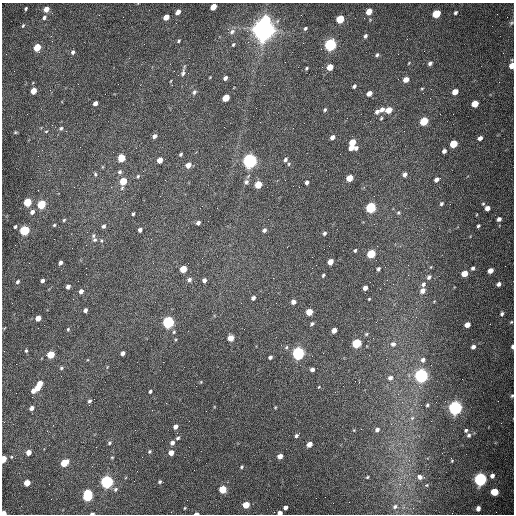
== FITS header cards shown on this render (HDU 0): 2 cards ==
NAXIS1  =                  512 /fastest changing axis
NAXIS2  =                  512 /next to fastest changing axis

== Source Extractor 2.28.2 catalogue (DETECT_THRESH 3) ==
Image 512 x 512 px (HDU 0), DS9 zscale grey, 1 PNG px = 1 image px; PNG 516 x 516 px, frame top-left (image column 1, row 512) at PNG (2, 3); no overlay
Background 1560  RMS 24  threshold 71.7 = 3 sigma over >= 5 px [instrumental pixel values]
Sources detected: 206; all 206 listed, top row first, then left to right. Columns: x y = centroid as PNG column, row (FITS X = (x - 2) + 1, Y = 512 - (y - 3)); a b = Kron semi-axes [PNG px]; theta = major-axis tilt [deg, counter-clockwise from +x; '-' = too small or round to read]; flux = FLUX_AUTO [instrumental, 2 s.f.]
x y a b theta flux
213 7 5 4 - 2.5e+04
26 8 3 3 - 1.9e+03
46 9 5 4 - 1.2e+04
369 11 5 4 - 2.2e+04
178 12 5 4 - 1.0e+04
455 13 4 3 - 2.8e+03
436 14 5 5 - 6.1e+04
166 17 5 4 - 1.5e+04
44 18 6 5 - 3.8e+03
266 19 6 5 - 5.7e+04
340 19 5 4 - 6.7e+04
511 23 5 5 - 2.4e+03
23 26 5 4 - 1.7e+03
305 28 4 3 - 2.4e+03
264 30 8 7 - 2.2e+06
232 32 8 6 42 5.8e+03
51 36 3 2 - 1.7e+03
365 36 4 3 - 3.8e+03
179 41 4 3 - 1.8e+03
330 44 6 5 - 3.5e+05
233 45 5 3 - 1.9e+03
37 47 5 4 - 4.4e+04
73 52 5 4 - 4.0e+03
377 55 5 4 - 2.7e+03
430 63 5 4 - 4.1e+03
512 65 6 4 87 1.9e+04
330 67 5 4 - 2.2e+04
306 68 4 3 - 1.9e+03
183 73 11 5 75 4.7e+03
210 77 4 2 - 1.0e+03
225 78 4 4 - 4.6e+03
406 79 5 4 - 1.4e+04
354 86 4 3 - 2.9e+03
33 91 5 4 - 2.4e+04
194 92 6 4 61 3.7e+03
455 92 5 4 - 1.8e+04
369 93 5 4 - 1.2e+04
105 94 2 2 - 6.4e+02
226 98 5 4 - 3.4e+04
95 103 4 4 - 7.3e+03
475 104 5 4 - 2.6e+04
382 109 6 5 - 7.4e+03
325 110 4 4 - 2.6e+03
389 110 5 4 - 2.2e+04
377 112 6 5 - 4.6e+03
381 118 5 4 - 1.8e+03
424 121 5 5 - 6.6e+04
61 128 5 5 - 3.3e+03
293 128 2 2 - 7.0e+02
46 131 5 3 - 1.6e+03
15 132 5 4 - 1.7e+03
154 136 5 4 - 5.7e+03
332 137 5 4 - 6.1e+03
480 138 5 4 - 5.7e+03
352 142 5 4 - 2.6e+04
453 144 5 5 - 4.8e+04
351 147 5 4 - 1.3e+04
356 148 5 4 - 4.5e+03
444 151 4 4 - 5.0e+03
181 154 4 3 - 2.3e+03
121 158 5 5 - 4.5e+04
285 159 5 4 - 3.8e+03
160 160 5 4 - 1.5e+04
250 161 6 5 - 7.2e+05
289 164 5 4 - 2.2e+03
188 165 5 4 - 1.3e+04
120 172 6 5 - 3.6e+03
95 174 6 5 - 2.4e+03
405 174 5 4 - 5.1e+03
138 176 5 4 - 2.0e+03
349 178 5 4 - 2.8e+04
436 179 5 4 - 5.5e+03
123 181 6 4 73 4.2e+04
246 182 7 7 - 5.1e+03
307 183 5 4 - 3.9e+03
258 185 5 5 - 3.7e+04
299 187 2 2 - 9.0e+02
27 202 5 4 - 7.0e+04
41 204 5 5 - 8.2e+04
441 204 5 4 - 2.9e+03
483 204 4 4 - 1.8e+03
371 208 5 5 - 1.7e+05
487 208 4 4 - 8.8e+03
32 212 6 5 - 6.4e+03
398 213 6 5 - 2.4e+03
133 214 3 3 - 2.6e+03
499 219 5 4 - 4.8e+03
64 220 4 3 - 1.8e+03
198 223 4 3 - 5.2e+03
54 225 4 4 - 1.8e+03
103 226 5 4 - 3.9e+03
478 226 4 3 - 2.5e+03
15 227 3 3 - 2.5e+03
24 230 5 5 - 1.4e+05
140 230 4 3 - 5.6e+03
264 230 5 4 - 4.3e+03
324 233 4 4 - 3.1e+03
95 240 7 7 - 5.7e+03
355 250 3 3 - 2.4e+03
371 254 5 5 - 6.7e+04
330 262 5 4 - 1.6e+04
60 263 4 3 - 4.5e+03
473 268 4 4 - 3.3e+03
183 269 5 4 - 3.4e+04
378 269 4 3 - 2.9e+03
490 271 5 4 - 1.2e+04
464 274 5 4 - 1.9e+04
323 275 4 3 - 2.2e+03
429 277 6 5 - 3.9e+03
189 280 5 5 - 5.2e+03
204 280 4 4 - 6.3e+03
42 281 4 3 - 5.2e+03
18 282 5 4 - 3.0e+03
423 284 7 5 60 4.3e+03
499 284 5 4 - 5.4e+03
68 286 4 4 - 6.5e+03
365 288 4 4 - 6.7e+03
81 291 5 4 - 6.3e+03
422 291 6 5 - 7.8e+03
253 298 4 4 - 5.1e+03
369 299 3 2 - 1.3e+03
293 302 4 4 - 8.0e+03
276 303 2 2 - 9.4e+02
85 310 4 3 - 4.8e+03
309 312 5 4 - 3.1e+04
502 314 6 5 - 3.6e+03
38 318 5 4 - 1.4e+04
381 319 2 2 - 9.1e+02
168 322 5 5 - 3.5e+05
511 322 5 4 - 1.8e+03
312 324 5 3 - 2.5e+03
467 325 5 4 - 1.2e+04
4 328 4 3 - 1.2e+03
68 329 5 4 - 2.0e+03
334 330 5 4 - 1.0e+04
174 332 5 4 - 1.9e+03
366 334 5 4 - 2.1e+03
230 338 5 4 - 2.3e+04
357 343 5 5 - 1.1e+05
393 344 8 7 - 5.3e+03
473 347 4 4 - 5.7e+03
512 347 5 3 - 3.9e+03
26 351 4 4 - 2.2e+03
123 353 4 4 - 5.8e+03
298 353 5 5 - 4.3e+05
51 355 5 4 - 4.9e+04
270 357 4 3 - 3.6e+03
423 360 6 5 - 5.0e+03
61 368 6 4 17 2.5e+03
312 369 4 4 - 5.8e+03
421 376 6 5 - 5.7e+05
390 378 6 6 - 5.6e+03
201 382 5 3 - 1.2e+03
40 384 6 4 80 1.8e+04
319 387 3 3 - 1.1e+03
37 388 5 3 - 1.4e+04
33 391 5 4 - 9.2e+03
150 391 4 3 - 2.6e+03
512 396 5 4 - 2.1e+03
89 401 5 4 - 3.2e+03
427 405 4 3 - 2.3e+03
275 407 4 3 - 1.3e+03
32 408 5 4 - 5.9e+03
455 408 6 5 - 6.4e+05
412 418 6 4 45 2.8e+03
175 427 4 4 - 7.3e+03
377 430 4 4 - 5.7e+03
466 430 4 3 - 2.7e+03
469 435 5 5 - 3.5e+03
296 436 5 4 - 3.3e+03
178 438 5 4 - 2.6e+03
109 443 5 4 - 2.5e+03
172 443 5 5 - 5.5e+03
309 444 5 4 - 1.3e+04
149 451 5 4 - 2.2e+03
28 452 5 4 - 1.0e+04
171 453 5 4 - 1.4e+04
280 456 5 4 - 1.2e+04
112 457 5 3 - 1.4e+03
3 459 5 4 - 2.7e+04
452 460 4 2 - 1.4e+03
64 463 6 4 40 4.1e+04
242 467 5 3 - 2.1e+03
492 476 6 5 - 6.7e+03
367 477 3 3 - 1.5e+03
420 477 6 6 - 7.3e+03
480 479 5 5 - 5.0e+05
107 482 5 5 - 4.5e+05
160 482 4 4 - 2.6e+03
27 483 5 4 - 2.6e+04
400 484 6 5 - 3.5e+03
427 485 5 4 - 1.7e+03
115 489 6 6 - 4.2e+03
222 489 5 5 - 4.3e+04
495 492 5 5 - 4.5e+04
88 495 8 5 89 1.7e+05
316 498 2 2 - 3.3e+03
246 505 5 4 - 3.3e+04
285 507 4 4 - 5.9e+03
395 507 7 6 - 4.6e+03
185 508 4 4 - 1.5e+03
478 508 5 4 - 5.9e+03
3 513 4 3 - 1.5e+04
92 513 4 2 - 3.5e+03
196 513 5 2 - 4.3e+03
280 513 4 3 - 7.8e+03
At the frame edge (FLAGS 8, measured only in part): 8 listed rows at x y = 512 65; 512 347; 512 396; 3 459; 3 513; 92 513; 196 513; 280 513